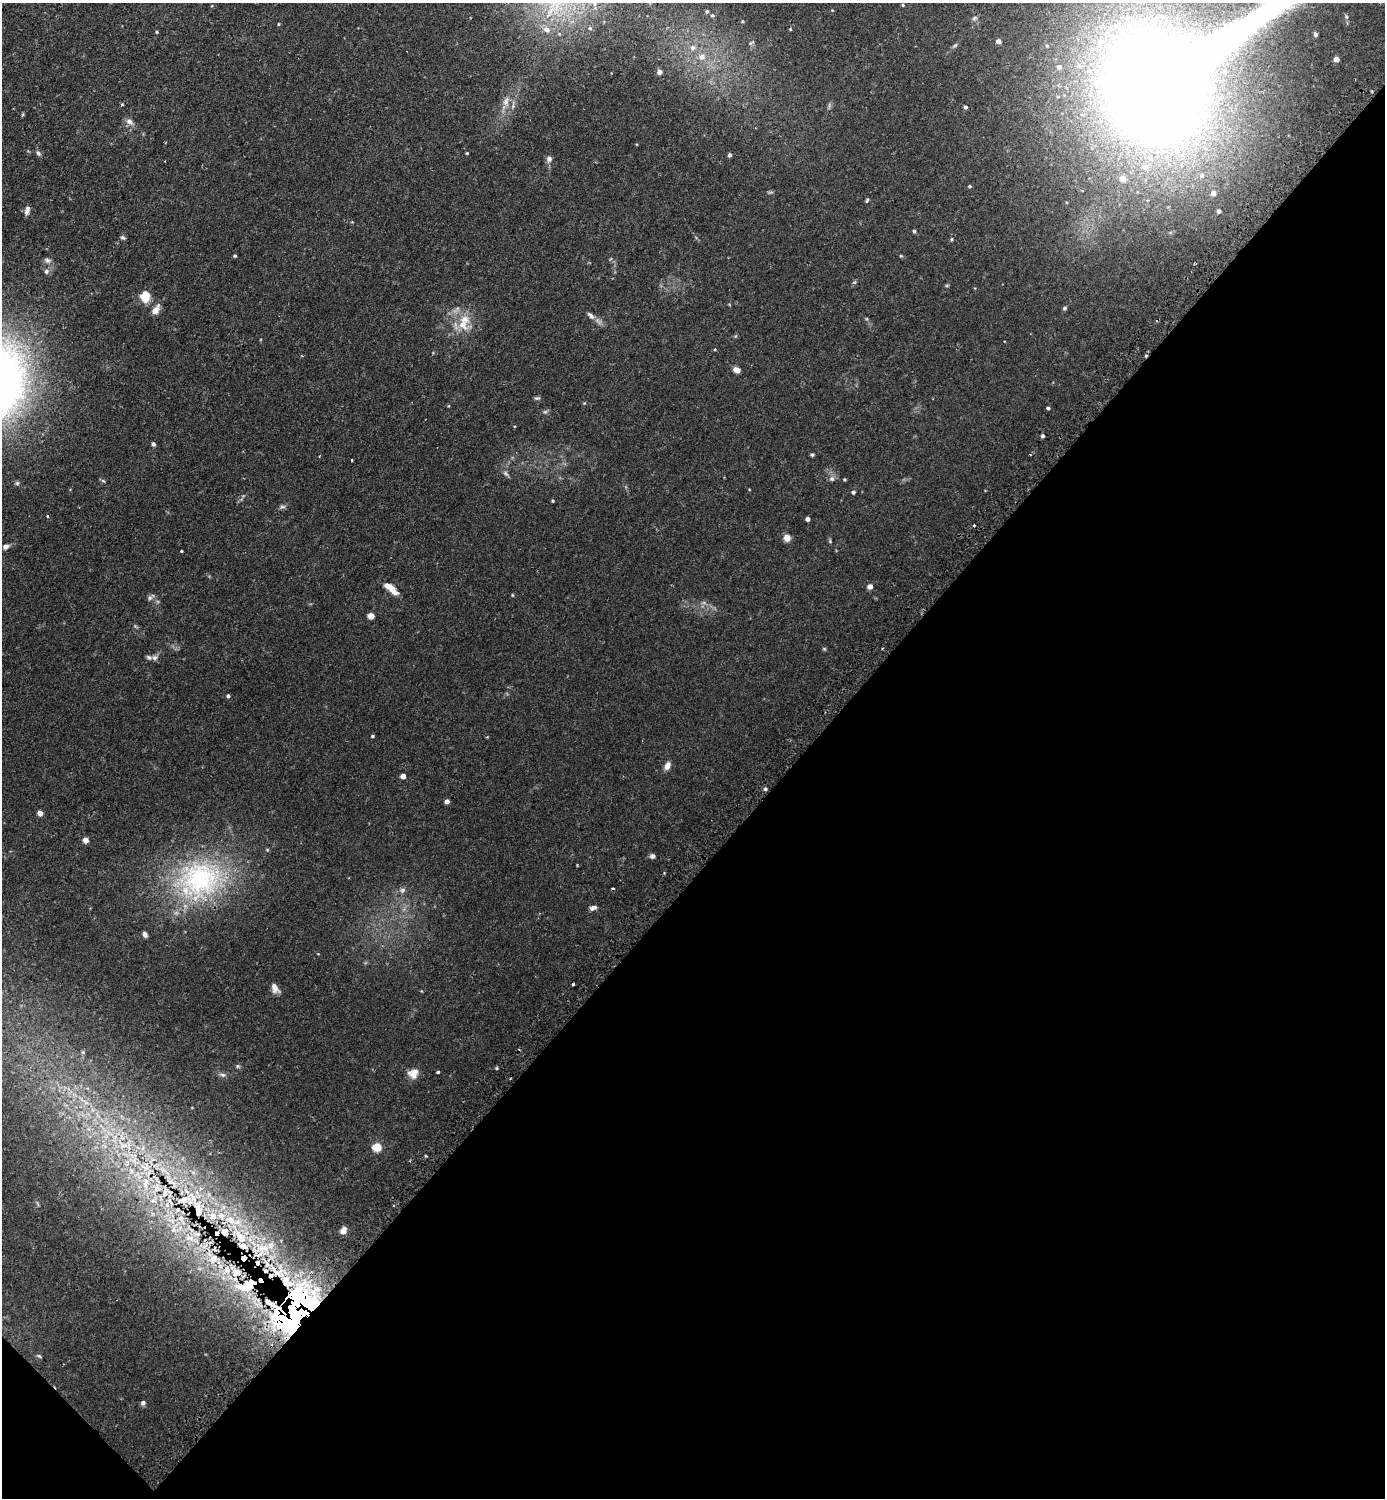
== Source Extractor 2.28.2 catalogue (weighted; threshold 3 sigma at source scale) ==
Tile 15 of 4 x 4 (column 3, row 4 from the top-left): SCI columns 2942-4324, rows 19-1514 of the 6025 x 6022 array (HDU 1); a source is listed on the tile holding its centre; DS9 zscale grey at full resolution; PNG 1387 x 1500 px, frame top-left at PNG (2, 3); no overlay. Shown black and unused: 43% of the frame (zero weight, under 2 of 3 exposures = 3% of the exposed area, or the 3 px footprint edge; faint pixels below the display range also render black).
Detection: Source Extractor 2.28.2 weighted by HDU 2 'WHT'; one run over the whole footprint, this tile lists its part. Background 0.0441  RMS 0.0046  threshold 0.0207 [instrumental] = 3 sigma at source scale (4.5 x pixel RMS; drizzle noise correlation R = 1.50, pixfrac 1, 0.05/0.05 arcsec/px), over >= 5 px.
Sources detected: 141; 1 too faint to see at this stretch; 3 inside a brighter object's white glare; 7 cosmic-ray / hot-pixel residue — not listed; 11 inside a brighter listed object's ellipse — not listed separately; the other 119 listed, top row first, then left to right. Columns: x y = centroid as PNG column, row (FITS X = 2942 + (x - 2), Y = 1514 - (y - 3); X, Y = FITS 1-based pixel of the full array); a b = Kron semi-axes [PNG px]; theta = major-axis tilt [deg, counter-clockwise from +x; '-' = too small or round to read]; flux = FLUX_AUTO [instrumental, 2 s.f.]
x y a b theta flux
594 3 11 8 87 3.1
903 5 4 4 - 0.43
707 11 5 5 - 0.77
974 18 8 5 27 0.91
742 21 4 4 - 0.45
590 28 5 5 - 0.84
790 29 4 3 - 0.41
547 30 9 8 - 2.9
157 32 4 3 - 0.43
1315 34 6 5 - 0.83
998 41 4 4 - 2
751 43 9 3 32 0.61
955 45 6 4 19 0.67
692 48 8 8 - 2.3
702 57 9 8 - 3.2
1336 59 4 4 - 2.9
1059 67 6 6 - 1.4
660 72 4 4 - 2.8
1155 87 93 86 -75 950
506 102 12 8 72 2.9
513 106 7 4 72 0.89
965 107 4 4 - 0.87
129 122 10 7 -37 2.2
38 153 7 5 -45 0.97
467 153 4 3 - 0.4
730 155 4 4 - 0.96
549 159 8 7 - 1.5
1202 175 6 6 - 1.3
1123 179 6 5 - 4
970 186 4 3 - 0.52
1213 193 5 5 - 2.6
867 200 6 3 62 0.55
27 210 10 5 75 1.7
1219 211 4 4 - 1.3
914 231 4 4 - 0.73
123 237 6 5 - 0.82
952 239 5 3 - 0.44
235 256 4 4 - 0.6
901 256 6 3 -17 0.45
47 260 9 6 -10 1.3
46 271 7 7 - 1.1
855 282 6 4 87 0.6
145 296 12 10 -87 6.6
1065 308 4 4 - 0.78
155 310 10 6 57 3.6
591 316 13 6 -40 2.1
462 324 18 14 -47 8.2
736 370 7 5 -15 3.1
537 398 9 3 0 0.71
1048 408 4 3 - 0.69
1042 436 4 4 - 0.79
153 444 5 4 - 1.1
1030 454 3 2 - 0.33
812 455 4 4 - 0.65
352 460 3 2 - 0.34
506 473 9 5 -45 1
832 479 8 7 - 1.4
844 479 4 3 - 0.41
103 481 6 4 -19 0.6
853 492 5 4 - 0.89
553 501 3 3 - 0.51
282 507 9 4 0 0.95
48 516 4 3 - 0.6
807 519 4 4 - 1.7
974 526 3 3 - 1.8
787 538 6 6 - 4
830 541 5 4 - 0.49
6 546 8 6 20 1.6
181 551 3 3 - 0.49
870 586 5 4 - 2.9
391 588 17 7 -41 5.8
512 595 5 3 - 0.37
150 598 7 5 68 1
704 603 7 4 -19 0.85
371 616 5 4 - 4.8
824 649 5 5 - 0.5
155 657 7 6 - 1.3
228 696 4 4 - 0.93
372 736 4 3 - 0.53
667 766 9 6 67 2.7
403 776 4 4 - 2.7
765 789 5 4 - 0.82
447 801 4 4 - 2
40 813 4 4 - 3.2
85 840 5 5 - 3
652 856 6 5 - 1.5
199 880 58 51 20 79
402 890 8 7 - 1.4
593 908 10 6 18 1.4
145 934 6 4 -61 1.5
573 984 3 3 - 0.87
275 988 11 7 -66 3
238 1066 5 5 - 0.68
497 1068 5 3 - 0.45
438 1072 3 3 - 0.51
413 1073 13 11 6 3.8
223 1075 8 6 -2 1.2
121 1136 7 4 -71 1
123 1145 9 4 8 1.5
377 1147 5 5 - 13
146 1182 13 6 81 2.6
165 1193 9 6 75 1.8
184 1200 11 8 -52 3.1
153 1201 6 4 -19 0.69
198 1209 26 9 -79 8.9
177 1210 5 4 - 0.69
213 1216 11 9 -49 3.6
181 1218 7 4 -45 1.1
343 1230 8 6 56 2.1
240 1236 20 12 -48 9.4
190 1238 9 6 -8 1.9
261 1248 25 14 18 15
214 1259 16 10 67 5.1
227 1269 12 9 87 4.8
278 1272 32 25 -11 30
247 1286 33 17 18 20
300 1314 42 35 37 220
39 1356 6 4 -44 0.56
143 1403 6 5 - 1.1
Overlapping masked pixels (flux is a lower limit): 9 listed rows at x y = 1155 87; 199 880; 198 1209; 240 1236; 261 1248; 214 1259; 278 1272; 247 1286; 300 1314
Isophote crosses this tile's border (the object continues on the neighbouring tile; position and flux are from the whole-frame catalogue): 2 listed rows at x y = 594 3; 1155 87
Unlisted compact peaks at least as high as the median listed source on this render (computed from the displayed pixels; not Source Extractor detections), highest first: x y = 17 483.